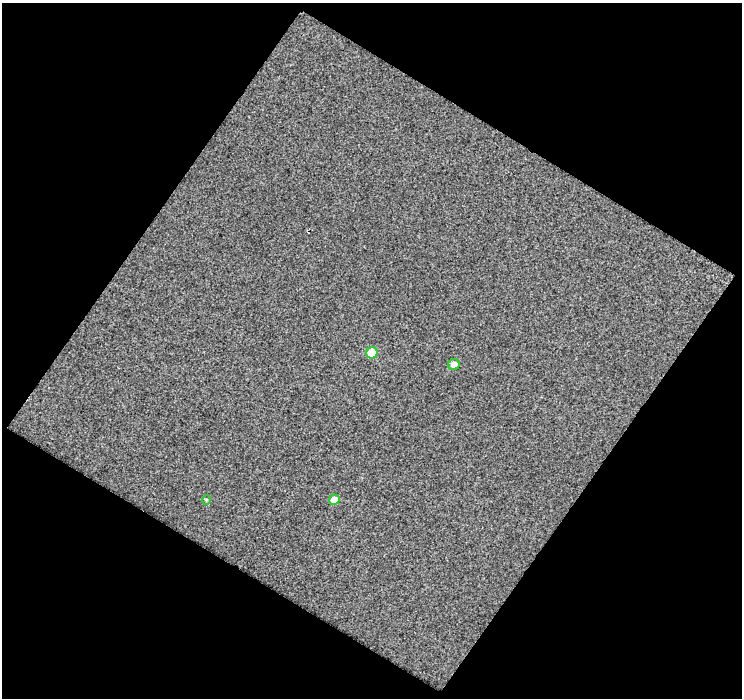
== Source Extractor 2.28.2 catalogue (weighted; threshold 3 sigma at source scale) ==
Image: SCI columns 1-740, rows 27-722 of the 740 x 747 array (HDU 1 of 3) = the unmasked area's bounding box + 8 px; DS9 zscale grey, full resolution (1 PNG px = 1 image px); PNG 744 x 700 px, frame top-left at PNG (2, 3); each listed source drawn as its Kron ellipse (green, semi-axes under 4 px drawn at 4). Shown black and unused: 50% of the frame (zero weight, under 2 of 3 exposures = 2% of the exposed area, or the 3 px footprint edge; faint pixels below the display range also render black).
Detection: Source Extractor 2.28.2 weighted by HDU 2 'WHT'. Background 0.0415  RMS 0.051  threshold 0.229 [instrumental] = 3 sigma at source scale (4.5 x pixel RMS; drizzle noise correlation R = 1.50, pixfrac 1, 0.0396/0.0396 arcsec/px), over >= 5 px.
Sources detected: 4; all 4 listed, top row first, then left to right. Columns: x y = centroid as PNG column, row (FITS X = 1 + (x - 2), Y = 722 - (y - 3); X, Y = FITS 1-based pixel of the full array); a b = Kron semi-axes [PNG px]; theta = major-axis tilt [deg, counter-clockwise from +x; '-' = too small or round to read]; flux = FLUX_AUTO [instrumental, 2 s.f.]
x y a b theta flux
372 353 6 5 - 96
454 365 6 5 - 36
206 500 5 3 - 5.3
334 500 5 5 - 47